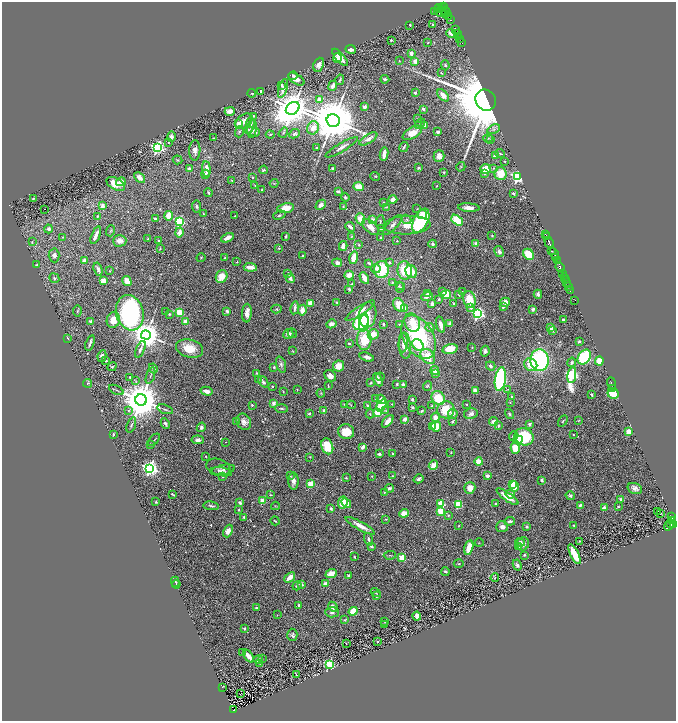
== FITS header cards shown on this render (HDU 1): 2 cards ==
NAXIS1  =                 1348
NAXIS2  =                 1437

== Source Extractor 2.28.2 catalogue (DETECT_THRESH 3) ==
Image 1348 x 1437 px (HDU 1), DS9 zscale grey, zoomed out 1/2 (1 PNG px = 2 x 2 image px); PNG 678 x 723 px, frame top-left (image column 1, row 1437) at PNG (2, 2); each listed source drawn as its Kron ellipse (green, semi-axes under 4 px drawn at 4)
Background 0.382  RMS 0.044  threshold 0.131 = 3 sigma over >= 5 px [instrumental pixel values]
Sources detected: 626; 33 cannot appear on this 1/2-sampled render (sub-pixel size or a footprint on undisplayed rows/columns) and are neither listed nor drawn; of the other 593, the 500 brightest by FLUX_AUTO listed and drawn (93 fainter detections omitted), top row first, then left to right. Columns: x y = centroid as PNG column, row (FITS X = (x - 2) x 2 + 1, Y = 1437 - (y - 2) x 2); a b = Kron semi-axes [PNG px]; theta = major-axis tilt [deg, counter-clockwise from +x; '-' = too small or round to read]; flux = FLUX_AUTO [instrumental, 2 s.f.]
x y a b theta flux
444 6 4 2 - 560
441 7 3 2 - 430
439 8 4 4 - 790
434 11 2 2 - 380
445 12 6 3 -24 660
441 13 6 3 -18 380
445 15 2 1 - 240
448 16 4 3 - 500
451 20 2 1 - 61
433 24 3 2 - 13
410 25 2 2 - 16
456 29 3 2 - 350
451 33 5 3 - 61
457 33 3 2 - 320
459 36 3 2 - 440
460 39 3 2 - 530
391 40 2 2 - 35
428 43 3 2 - 6.4
462 43 2 1 - 48
351 49 5 3 - 37
411 53 2 2 - 99
340 57 11 3 -49 99
337 58 5 4 - 140
399 61 2 2 - 6
415 61 3 3 - 41
319 65 7 5 67 37
445 65 5 3 - 11
441 73 4 2 - 8.2
293 76 4 3 - 10
296 79 9 5 -33 50
385 79 4 3 - 16
340 80 5 3 - 11
282 85 4 3 - 23
333 86 5 3 - 35
283 88 10 3 73 56
261 91 3 3 - 21
252 93 4 2 - 6.2
415 93 3 3 - 17
443 95 7 4 -47 59
319 99 3 2 - 100
486 100 11 10 - 72000
364 107 3 3 - 33
293 108 7 5 38 23000
423 109 3 2 - 28
230 111 5 4 - 55
253 116 4 3 - 7.5
418 118 3 2 - 5.3
333 120 7 6 - 63000
244 121 9 6 35 72
239 123 3 2 - 54
251 123 5 4 - 34
420 124 6 4 43 17
425 126 4 3 - 44
313 128 7 5 62 77
248 129 4 3 - 7.5
252 129 9 5 85 61
494 129 6 4 28 25
239 132 6 3 70 13
255 132 5 3 - 17
438 132 4 3 - 24
283 133 5 3 - 14
412 133 11 5 31 130
294 134 5 4 - 17
270 135 4 3 - 9.5
171 136 5 4 - 38
213 138 2 1 - 5.2
488 138 5 4 - 11
368 139 10 4 32 57
491 139 3 3 - 7.4
168 143 3 2 - 6.7
342 147 18 3 31 42
404 147 5 2 - 13
157 148 4 4 - 2100
316 148 2 2 - 13
195 150 10 5 88 51
500 153 5 3 - 9.4
384 154 7 3 81 74
439 156 6 5 - 61
495 156 4 3 - 49
177 160 5 3 - 9
505 161 2 2 - 5.6
461 167 5 3 - 8.3
418 168 3 2 - 14
494 168 4 3 - 8
189 169 2 2 - 82
206 169 7 3 -83 95
333 169 3 2 - 21
485 169 5 4 - 130
263 170 4 3 - 12
444 172 2 2 - 8.2
485 173 3 3 - 16
205 174 4 3 - 13
500 174 6 6 - 160
375 176 5 3 - 8.6
140 177 6 4 -42 55
253 177 3 3 - 5.8
517 177 3 3 - 2300
232 181 3 3 - 6.4
121 182 5 4 - 74
274 183 4 3 - 6.3
116 184 10 5 -28 110
255 185 4 2 - 5.3
359 186 5 4 - 100
437 186 3 2 - 6
262 190 3 2 - 11
338 191 3 2 - 16
208 192 4 3 - 12
513 193 4 2 - 11
345 197 4 3 - 13
33 199 3 2 - 6.6
393 199 4 4 - 65
383 202 3 2 - 8.9
321 205 6 4 44 33
103 206 2 2 - 100
343 206 3 3 - 7.1
197 207 6 4 -82 16
387 207 4 2 - 7.9
286 208 8 5 9 130
469 208 11 4 -4 60
44 209 2 1 - 29
417 209 3 3 - 5.9
203 214 3 2 - 5.8
422 214 5 4 - 120
279 215 6 4 23 16
97 216 4 3 - 9.8
169 216 5 4 - 100
235 216 2 2 - 5.8
155 219 2 2 - 35
360 219 5 4 - 110
372 219 4 4 - 20
407 219 5 4 - 12
457 220 6 4 -41 260
179 221 3 3 - 810
421 221 13 7 63 800
380 222 6 2 86 8.7
393 225 13 4 47 34
407 225 23 9 2 190
350 227 5 2 - 39
371 227 10 5 -42 77
381 228 3 3 - 12
49 229 4 4 - 27
111 231 5 3 - 8.9
179 232 5 3 - 68
546 234 4 2 - 340
96 235 9 3 67 46
492 235 3 3 - 9.4
286 236 3 2 - 15
63 237 4 3 - 6.2
351 237 4 2 - 7.2
547 237 2 2 - 440
227 238 6 3 27 66
380 238 2 2 - 8.9
148 239 2 2 - 6.4
32 241 3 3 - 5.3
120 241 7 6 - 56
159 241 3 2 - 8.6
397 241 2 2 - 8.6
549 242 6 2 -68 1200
433 244 4 3 - 20
476 244 3 2 - 48
359 245 3 3 - 7.3
343 246 5 3 - 35
279 248 3 3 - 7
160 249 3 2 - 9.7
552 250 3 2 - 290
499 251 6 4 -62 26
554 253 6 2 -69 220
528 254 6 5 - 180
54 255 7 5 -86 32
302 255 2 2 - 6
201 258 4 2 - 7
225 258 4 3 - 8.6
354 258 6 3 76 130
556 258 3 2 - 340
85 260 3 3 - 32
557 261 3 2 - 200
237 262 2 2 - 11
389 262 3 3 - 15
337 263 5 4 - 40
369 263 4 2 - 17
37 265 3 2 - 7.9
250 267 7 3 -4 79
560 267 5 2 - 1200
98 269 7 3 -73 38
376 269 5 4 - 25
382 270 8 7 - 390
405 270 9 7 -81 240
110 271 3 3 - 6.7
411 272 7 5 -66 120
288 273 2 2 - 21
563 273 2 2 - 280
349 275 5 4 - 70
222 276 6 5 - 110
564 277 2 2 - 270
54 278 5 4 - 18
290 278 5 3 - 35
364 278 6 3 -63 84
566 280 2 1 - 17
103 281 4 4 - 70
127 281 5 4 - 98
392 282 3 3 - 9.1
567 282 2 2 - 180
352 284 2 2 - 9.9
399 286 4 3 - 6.3
568 286 2 2 - 150
400 287 5 3 - 8.4
349 289 3 2 - 17
443 291 4 3 - 14
570 291 2 1 - 25
462 292 3 3 - 16
427 294 3 2 - 20
446 294 5 4 - 140
538 294 4 3 - 31
459 295 3 2 - 13
427 296 6 3 22 37
439 299 2 2 - 15
469 300 8 6 -77 210
575 300 2 1 - 12
337 302 3 3 - 8.8
505 302 5 4 - 40
311 303 4 4 - 55
432 304 3 2 - 47
454 304 4 3 - 17
399 305 7 5 -58 130
471 307 4 3 - 24
503 307 4 2 - 15
295 308 6 3 81 32
405 308 4 3 - 30
276 309 5 4 - 11
533 309 3 3 - 32
302 310 5 4 - 66
77 311 5 3 - 8.2
227 311 3 2 - 32
360 311 17 4 33 89
165 312 3 3 - 6
179 312 3 3 - 420
130 313 18 13 -74 2400
247 313 9 4 87 63
169 314 3 3 - 13
478 314 4 3 - 2200
368 315 13 8 82 160
113 320 8 6 71 96
563 320 2 2 - 32
91 321 2 2 - 61
185 321 2 2 - 140
361 322 8 7 - 590
412 322 9 7 -63 150
364 323 9 5 82 490
331 324 5 4 - 43
383 324 2 2 - 60
450 324 3 3 - 46
399 325 3 2 - 16
441 325 8 3 -74 44
430 328 5 4 - 38
550 328 4 3 - 51
552 331 3 3 - 13
292 333 5 3 - 8.2
288 334 5 5 - 58
373 334 5 5 - 93
146 335 5 4 - 18000
418 337 23 15 -61 980
67 338 4 2 - 9.7
364 340 10 7 -89 220
579 341 4 3 - 13
90 343 8 2 71 21
349 343 2 2 - 42
403 343 9 3 86 37
418 345 6 5 - 120
405 346 13 6 -85 90
190 348 14 9 -14 170
472 348 2 2 - 5.4
140 349 9 3 66 20
450 349 7 4 15 150
293 351 3 2 - 6.6
485 351 5 4 - 26
102 356 6 4 81 31
367 357 7 4 -17 30
428 357 8 6 -50 170
584 357 8 6 54 610
105 360 3 3 - 20
540 360 11 9 -88 1100
599 361 4 4 - 98
572 362 5 3 - 19
281 364 8 4 -71 23
531 365 7 6 - 120
339 366 5 5 - 100
491 366 5 4 - 22
112 367 5 3 - 9.4
274 367 4 3 - 9.6
153 368 5 4 - 14
435 370 4 3 - 74
257 373 4 3 - 7.1
436 373 3 2 - 14
150 375 8 2 72 10
572 375 8 4 81 1400
330 376 6 5 - 51
130 377 4 3 - 9.7
380 377 4 2 - 5
500 379 12 5 81 1300
258 380 4 2 - 5.1
378 380 7 3 -65 44
136 381 3 2 - 5
263 382 7 3 -53 29
88 383 4 4 - 13
371 383 3 2 - 9.1
611 383 6 2 -70 10
397 384 2 2 - 8.6
403 385 3 2 - 37
272 386 2 2 - 17
328 386 3 1 - 5.9
427 386 5 4 - 11
508 389 4 3 - 6.6
613 389 4 3 - 17
116 390 8 2 -26 13
297 390 3 2 - 5.4
206 391 6 3 -14 37
475 391 4 3 - 35
283 392 3 2 - 6.4
321 393 4 4 - 9.7
613 393 6 5 - 150
592 395 3 2 - 11
512 396 3 2 - 7.7
375 398 3 2 - 7.7
438 398 7 6 - 230
381 399 5 4 - 33
412 399 3 3 - 14
141 400 6 5 - 37000
510 402 3 2 - 6
274 403 2 2 - 110
344 404 3 3 - 6.8
392 404 2 1 - 5.3
466 404 2 2 - 5.6
252 405 2 2 - 7.7
351 405 4 2 - 5.2
367 405 4 3 - 12
382 405 7 4 55 260
432 406 4 3 - 15
412 407 3 3 - 13
282 408 6 3 -3 13
165 409 8 2 -19 13
128 410 3 3 - 12
324 410 3 3 - 34
446 410 9 8 - 210
386 411 4 2 - 6
422 411 3 2 - 12
309 413 4 3 - 12
377 413 3 3 - 450
370 414 4 3 - 11
453 414 5 4 - 48
471 414 7 5 11 33
510 414 5 3 - 14
435 418 5 4 - 66
405 419 3 2 - 44
579 420 3 2 - 5
237 421 2 2 - 12
388 421 7 3 49 60
563 421 6 3 58 9.8
244 422 8 7 - 43
452 422 4 3 - 13
493 422 4 4 - 45
165 424 5 3 - 20
529 424 2 2 - 67
131 425 8 3 70 14
436 426 5 5 - 130
498 426 4 3 - 14
201 427 5 4 - 22
433 427 4 3 - 72
346 432 8 7 - 140
629 432 2 2 - 240
113 434 4 2 - 9
573 435 2 2 - 6.6
513 436 5 3 - 19
524 437 10 8 -23 450
154 440 7 2 47 7.8
198 440 6 4 -7 38
518 440 5 3 - 130
226 442 2 2 - 7.1
151 445 3 3 - 16
327 446 8 5 -72 220
363 447 3 2 - 49
515 448 6 4 -76 150
451 452 2 2 - 5.6
379 454 3 2 - 18
393 454 3 3 - 10
206 456 2 2 - 13
310 457 3 2 - 5.9
479 462 4 4 - 99
433 465 5 4 - 80
218 467 12 8 -18 27
150 468 4 4 - 3500
223 470 12 5 11 33
222 472 10 3 -9 25
290 476 3 3 - 7.2
372 476 3 3 - 5.1
392 476 2 2 - 5.7
487 476 3 3 - 25
223 477 4 3 - 14
346 478 3 3 - 6.2
418 479 5 3 - 21
541 480 2 2 - 59
293 481 8 5 -89 50
310 484 2 2 - 300
513 484 3 3 - 290
514 487 5 4 - 120
389 488 4 3 - 26
470 488 6 5 - 83
635 489 7 5 -19 46
384 493 3 3 - 5.5
173 494 4 2 - 7.6
510 494 5 4 - 35
271 495 3 2 - 5.4
570 496 5 3 - 19
507 497 13 4 -35 150
620 499 4 3 - 15
262 501 3 3 - 290
156 502 2 2 - 9.9
240 503 4 3 - 16
343 503 6 4 83 120
346 503 5 4 - 120
441 503 3 3 - 350
496 503 3 2 - 8.8
458 504 3 3 - 490
580 505 3 2 - 22
211 506 8 3 -8 19
275 506 4 3 - 5.8
618 507 2 2 - 9.3
604 508 2 2 - 160
331 509 3 2 - 18
238 510 3 3 - 7.9
441 511 3 3 - 510
658 511 2 1 - 11
404 513 5 4 - 81
660 513 2 2 - 6.9
448 515 3 3 - 9.9
244 517 2 2 - 19
671 517 2 1 - 28
386 519 3 2 - 5.6
672 520 4 2 - 240
275 521 5 2 - 8
510 521 5 3 - 26
671 524 3 2 - 260
674 524 3 3 - 340
669 525 6 2 61 150
360 526 16 4 -28 72
459 526 3 2 - 5.1
527 526 3 2 - 23
574 526 3 3 - 11
502 527 6 5 - 45
228 531 6 4 65 52
369 539 6 3 -74 17
579 541 3 2 - 5.6
520 542 5 4 - 25
479 543 4 2 - 5.5
523 544 7 6 - 31
371 546 3 3 - 31
519 547 4 3 - 6.8
469 548 7 4 76 130
575 554 11 4 -64 190
390 555 6 2 5 8.6
524 555 3 3 - 9.8
354 557 2 2 - 11
402 557 3 3 - 340
459 563 5 2 - 7.4
517 565 6 4 -62 26
446 572 4 2 - 12
331 574 6 4 21 62
348 576 3 3 - 14
290 577 6 3 40 86
495 578 4 3 - 8.4
175 582 5 3 - 9.2
325 583 3 2 - 45
176 584 4 2 - 5.2
301 585 2 2 - 88
297 586 5 3 - 13
376 593 5 2 - 7.4
376 596 2 2 - 38
299 606 3 2 - 22
333 607 5 4 - 49
256 608 4 3 - 12
353 611 5 4 - 170
332 612 6 5 - 26
277 615 2 1 - 5.1
417 616 4 3 - 48
345 620 3 2 - 7.3
385 622 4 3 - 6.8
384 624 3 2 - 5.1
244 628 3 3 - 14
292 635 6 5 - 19
377 642 3 3 - 5.9
346 643 3 2 - 5
242 653 3 3 - 5.5
248 656 7 3 -52 95
262 659 3 2 - 5.4
258 660 4 4 - 23
260 663 3 2 - 5.6
329 664 3 3 - 700
296 675 4 2 - 7.1
222 687 2 1 - 41
241 693 3 1 - 81
233 710 3 2 - 79
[93 fainter detections neither listed nor drawn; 33 sub-pixel or undisplayed-footprint detections neither listed nor drawn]